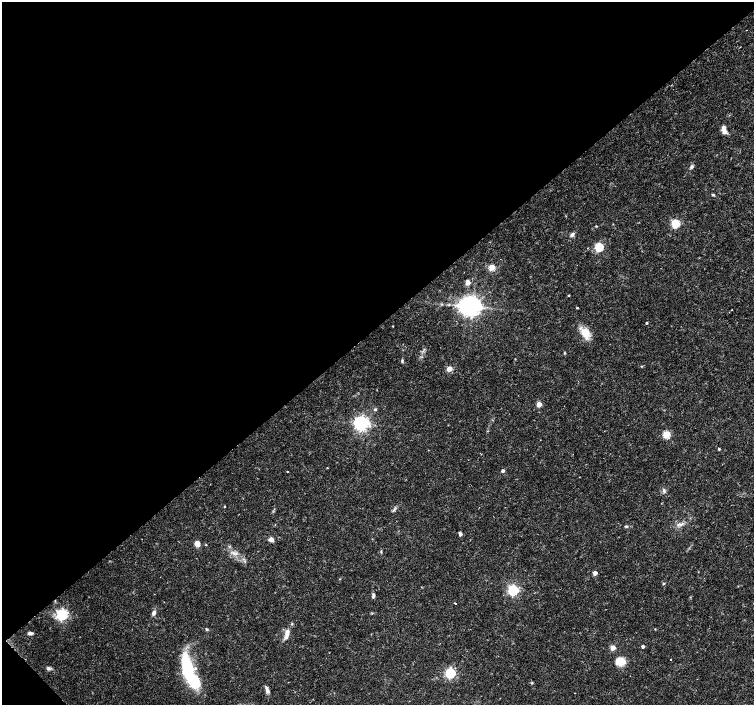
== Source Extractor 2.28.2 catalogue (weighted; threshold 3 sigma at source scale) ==
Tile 5 of 4 x 4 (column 1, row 2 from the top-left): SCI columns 10-1512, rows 3028-4433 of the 6023 x 5990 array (HDU 1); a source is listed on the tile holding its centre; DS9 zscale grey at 2 x 2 block average (1 PNG px = mean of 2 x 2 image px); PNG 756 x 707 px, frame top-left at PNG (2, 2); no overlay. Shown black and unused: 47% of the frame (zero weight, under 3 of 4 exposures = <1% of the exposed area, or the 3 px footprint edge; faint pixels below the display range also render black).
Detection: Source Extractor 2.28.2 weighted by HDU 2 'WHT'; one run over the whole footprint, this tile lists its part. Background 0.0191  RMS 0.0019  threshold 0.00846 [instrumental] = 3 sigma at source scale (4.5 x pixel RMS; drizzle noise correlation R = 1.50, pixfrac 1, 0.0396/0.0396 arcsec/px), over >= 5 px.
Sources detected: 66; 2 inside a brighter object's white glare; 1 cosmic-ray / hot-pixel residue — not listed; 3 inside a brighter listed object's ellipse — not listed separately; the other 60 listed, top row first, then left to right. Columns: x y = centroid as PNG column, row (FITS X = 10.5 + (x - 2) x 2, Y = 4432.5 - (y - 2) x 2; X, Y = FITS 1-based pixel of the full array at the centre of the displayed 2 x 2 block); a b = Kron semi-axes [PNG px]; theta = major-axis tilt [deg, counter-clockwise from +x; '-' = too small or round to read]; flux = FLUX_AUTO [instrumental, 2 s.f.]
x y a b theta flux
724 131 8 5 -66 3.1
692 167 5 4 - 0.89
713 195 4 3 - 0.47
675 224 3 3 - 28
596 226 3 2 - 0.29
572 234 6 4 47 1.1
599 247 3 3 - 32
492 267 3 3 - 15
468 282 3 3 - 6.5
568 295 2 2 - 0.38
472 306 5 4 - 250
577 308 3 2 - 0.46
732 310 2 2 - 0.5
646 323 2 2 - 0.54
586 333 15 10 -71 5.6
564 352 4 2 - 0.35
515 359 2 2 - 0.25
402 361 5 3 - 0.57
641 366 3 2 - 0.31
449 369 3 3 - 8.2
539 404 3 3 - 7.1
375 409 3 3 - 0.72
361 423 4 4 - 170
666 435 3 3 - 20
540 440 2 2 - 0.2
719 449 2 2 - 0.57
327 468 3 2 - 0.27
287 471 2 2 - 1.2
503 471 3 3 - 1.3
664 490 7 3 -82 0.78
224 506 2 2 - 0.41
394 510 6 3 43 0.82
680 524 8 3 -2 1.2
626 526 4 3 - 0.63
460 534 3 3 - 1.9
271 539 5 5 - 1.7
197 544 5 4 - 4
206 545 3 2 - 0.29
381 551 4 2 - 0.37
233 553 7 3 -40 1.5
595 573 3 3 - 3.9
663 584 3 2 - 0.47
513 590 4 4 - 63
373 595 7 4 79 1.1
455 603 2 2 - 0.54
154 613 5 4 - 1.5
62 615 4 4 - 84
292 624 3 3 - 0.41
207 629 4 3 - 0.55
30 633 5 3 - 1.5
286 637 7 5 57 1.8
643 646 2 2 - 1.5
613 648 3 3 - 7.8
670 660 2 2 - 0.46
620 661 13 9 0 4.9
187 666 26 12 -79 28
48 668 5 5 - 1
450 673 4 4 - 54
531 683 3 3 - 0.44
267 690 10 4 -72 1.6